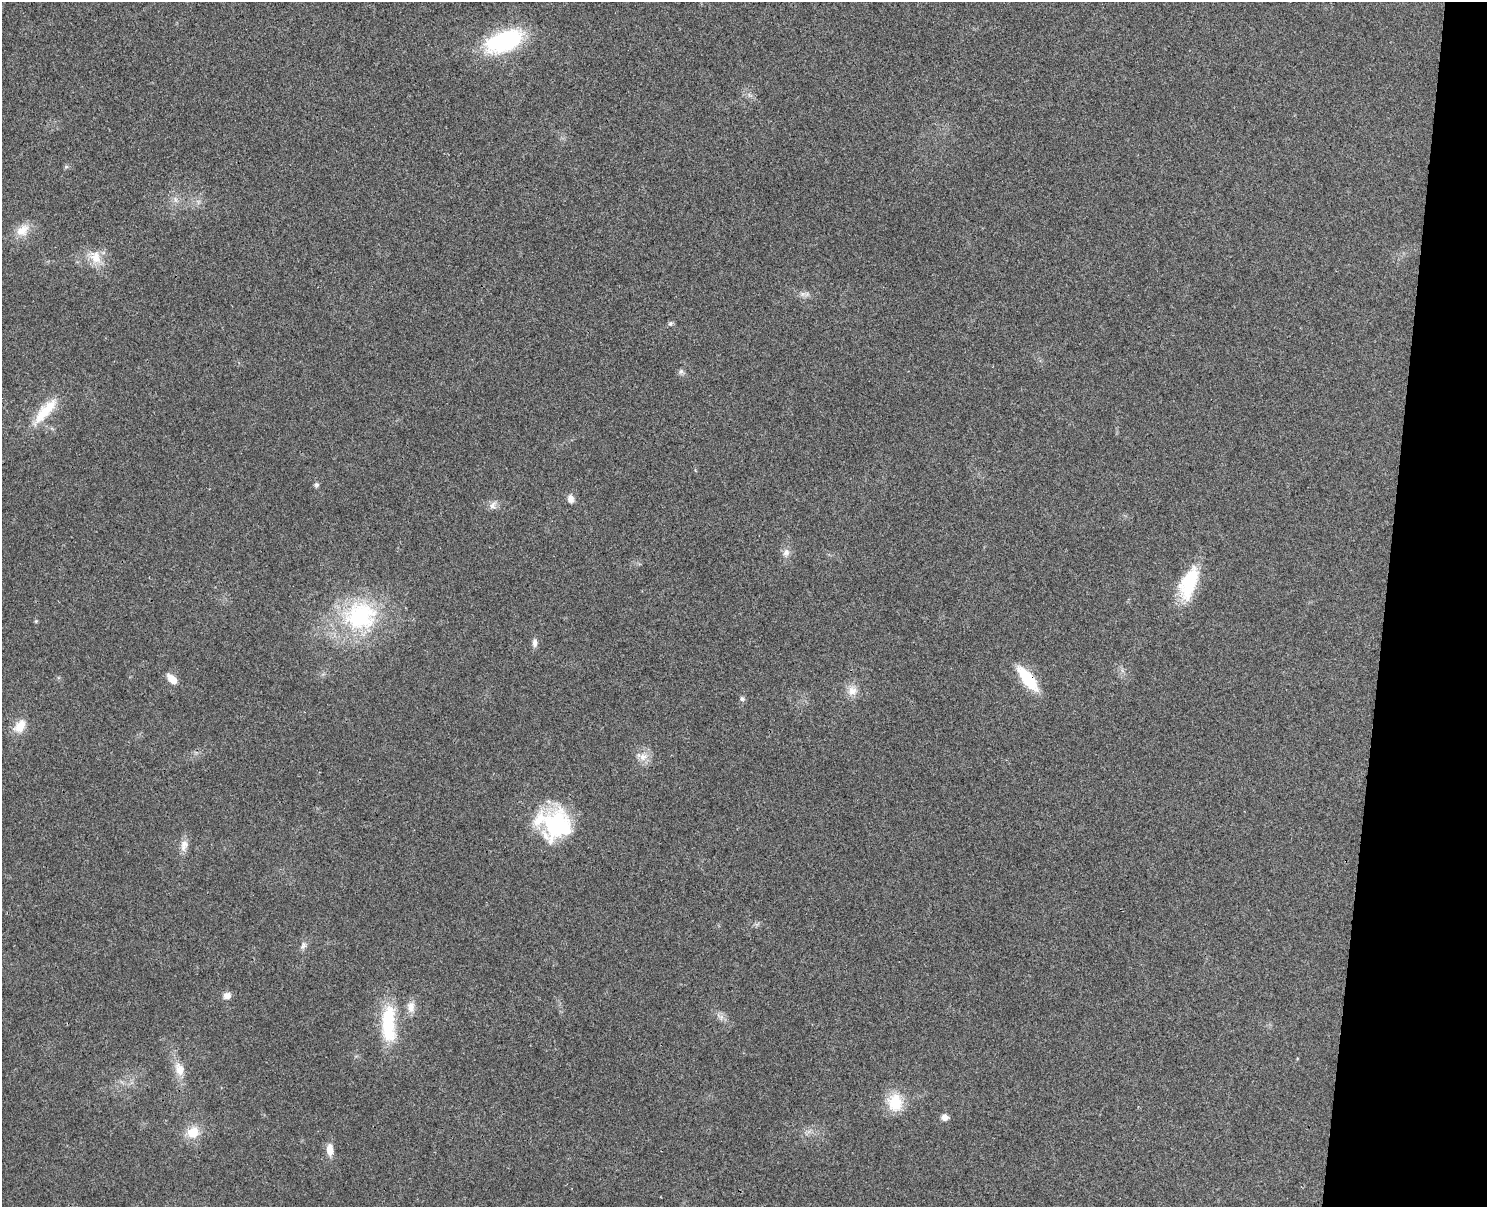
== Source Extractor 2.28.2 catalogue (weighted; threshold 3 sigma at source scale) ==
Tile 6 of 3 x 4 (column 3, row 2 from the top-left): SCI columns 3143-4627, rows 2429-3633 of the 4917 x 4852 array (HDU 1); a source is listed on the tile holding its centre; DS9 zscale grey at full resolution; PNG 1489 x 1209 px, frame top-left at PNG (2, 2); no overlay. Shown black and unused: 7% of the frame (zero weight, under 3 of 4 exposures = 6% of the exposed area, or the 3 px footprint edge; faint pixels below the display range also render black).
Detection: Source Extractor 2.28.2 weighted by HDU 2 'WHT'; one run over the whole footprint, this tile lists its part. Background 0.0314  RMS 0.0048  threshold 0.0215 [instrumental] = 3 sigma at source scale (4.5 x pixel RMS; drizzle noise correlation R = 1.50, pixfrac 1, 0.05/0.05 arcsec/px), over >= 5 px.
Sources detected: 37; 1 inside a brighter object's white glare — not listed; the other 36 listed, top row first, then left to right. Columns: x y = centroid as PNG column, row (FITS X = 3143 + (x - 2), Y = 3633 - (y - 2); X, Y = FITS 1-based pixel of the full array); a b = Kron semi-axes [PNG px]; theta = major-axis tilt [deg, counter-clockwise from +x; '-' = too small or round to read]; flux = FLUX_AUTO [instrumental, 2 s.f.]
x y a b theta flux
504 41 41 20 21 57
750 95 9 3 -45 1.1
66 167 6 4 19 0.76
175 199 10 6 -72 2.1
23 230 21 14 37 7.6
95 257 21 15 -64 8.7
802 294 11 7 -13 2.3
670 323 7 6 - 1.1
681 371 7 6 - 1.3
44 412 43 15 50 16
316 485 6 6 - 1.1
571 499 10 7 -86 3
493 505 13 9 52 2.7
786 553 11 9 81 3
1189 583 39 17 69 26
360 616 51 43 11 60
36 621 5 4 - 0.54
535 643 12 6 -90 2.1
172 679 14 8 -45 5.1
1027 679 27 10 -51 23
852 691 14 13 - 5.3
742 699 7 6 - 1.2
20 726 20 13 54 7.7
643 757 14 11 29 4.7
555 824 38 37 - 46
184 845 18 10 77 4.1
303 946 11 7 65 2
227 996 9 8 - 3.2
411 1007 16 11 89 4.7
720 1017 15 7 -41 2.8
388 1023 45 16 -89 32
179 1069 19 12 -69 6.9
895 1102 22 18 -84 15
945 1117 8 7 - 2.8
193 1132 15 13 26 9.9
330 1150 13 7 -87 5.5
Overlapping masked pixels (flux is a lower limit): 1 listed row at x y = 1027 679